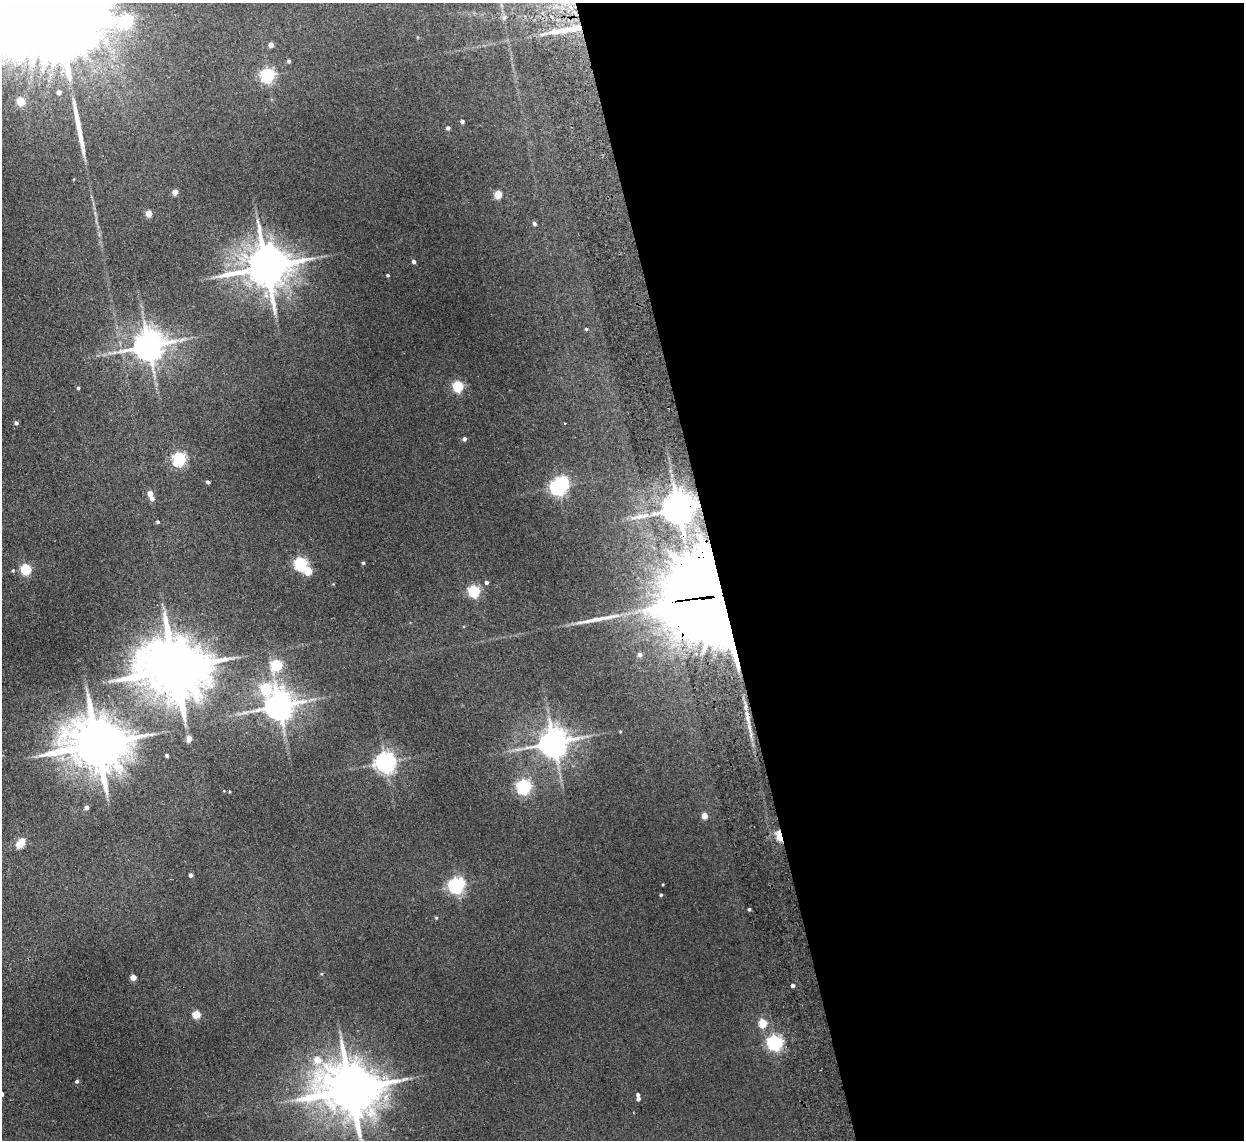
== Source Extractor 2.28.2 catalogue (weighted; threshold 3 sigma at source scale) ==
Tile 8 of 4 x 4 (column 4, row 2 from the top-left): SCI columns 3779-5020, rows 2428-3565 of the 5072 x 4970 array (HDU 1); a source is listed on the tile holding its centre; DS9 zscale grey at full resolution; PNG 1246 x 1142 px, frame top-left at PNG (2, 3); no overlay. Shown black and unused: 42% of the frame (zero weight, under 2 of 3 exposures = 3% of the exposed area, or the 3 px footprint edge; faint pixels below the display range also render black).
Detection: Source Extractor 2.28.2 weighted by HDU 2 'WHT'; one run over the whole footprint, this tile lists its part. Background 0.0701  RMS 0.01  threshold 0.0462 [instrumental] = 3 sigma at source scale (4.5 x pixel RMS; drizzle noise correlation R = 1.50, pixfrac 1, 0.05/0.05 arcsec/px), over >= 5 px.
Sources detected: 73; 1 inside a brighter object's white glare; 3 long thin detections or spike segments (spike, bleed or trail) — not listed; the other 69 listed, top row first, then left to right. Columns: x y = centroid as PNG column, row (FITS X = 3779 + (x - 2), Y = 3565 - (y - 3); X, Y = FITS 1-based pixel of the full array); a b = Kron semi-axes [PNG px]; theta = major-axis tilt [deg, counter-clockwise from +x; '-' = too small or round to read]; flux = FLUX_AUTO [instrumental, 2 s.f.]
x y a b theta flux
563 30 43 7 9 25
417 37 5 3 - 0.83
271 45 4 4 - 6.5
289 61 4 4 - 1.8
268 75 6 6 - 200
59 92 5 5 - 4.5
21 101 5 5 - 38
462 121 4 4 - 3.1
448 128 4 4 - 2.5
175 192 4 4 - 9.4
498 194 5 5 - 30
149 213 5 4 - 18
534 224 5 4 - 2.1
414 261 4 4 - 2.9
266 267 12 12 - 4100
388 275 3 3 - 1.2
586 329 4 4 - 1.2
148 346 9 8 - 2000
458 386 5 5 - 90
78 388 4 3 - 1.5
16 423 5 5 - 2.4
464 439 4 4 - 3.1
179 459 6 5 - 200
208 482 4 3 - 2.2
558 487 6 6 - 380
150 493 4 4 - 10
152 499 5 5 - 3.6
678 508 9 8 - 2500
158 522 4 4 - 1.7
300 563 6 5 - 160
363 563 4 4 - 1.4
26 569 5 5 - 77
308 570 5 5 - 32
486 582 4 4 - 2.9
474 591 5 5 - 120
715 597 35 31 -15 12000
640 654 6 6 - 4.7
277 665 6 5 - 90
175 669 19 16 -2 8500
266 688 7 6 - 84
279 706 9 8 - 1600
748 718 23 5 -79 10
620 731 4 3 - 0.78
189 739 5 4 - 12
553 742 9 8 - 1700
97 744 17 14 -2 6500
167 755 4 4 - 2
385 762 7 7 - 690
524 787 6 6 - 240
86 807 4 4 - 5.1
704 816 4 4 - 13
780 835 7 4 -79 64
21 843 8 5 51 39
190 875 4 4 - 3
663 884 3 2 - 0.78
456 885 6 6 - 340
661 895 3 3 - 1.3
749 909 4 3 - 1.4
436 918 4 4 - 1
133 977 4 4 - 13
792 985 3 3 - 3.2
196 1014 5 5 - 29
762 1023 5 5 - 35
775 1043 6 6 - 290
317 1060 6 6 - 14
77 1081 4 4 - 2.1
351 1089 16 14 -4 6400
638 1094 4 3 - 2.2
638 1099 4 4 - 2.8
Overlapping masked pixels (flux is a lower limit): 5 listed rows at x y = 266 267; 678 508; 715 597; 748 718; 780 835